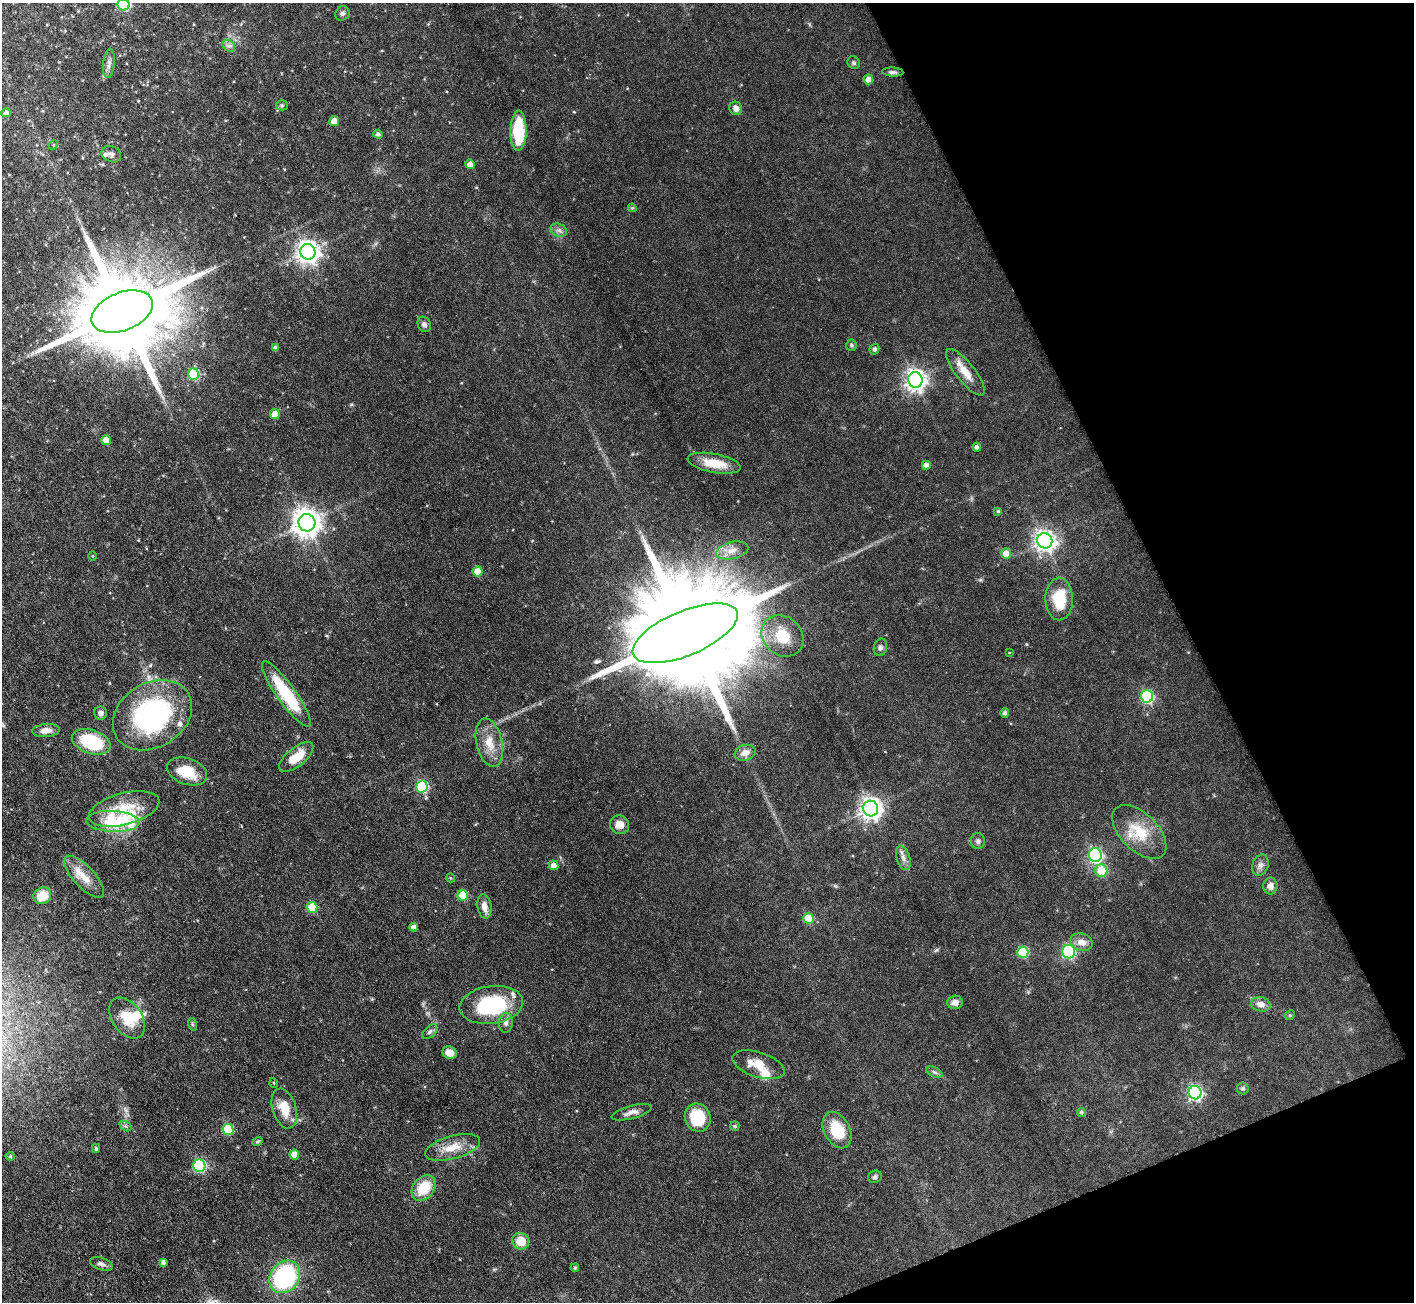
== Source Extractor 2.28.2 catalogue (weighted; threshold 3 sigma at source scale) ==
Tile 12 of 4 x 4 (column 4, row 3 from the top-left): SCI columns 4236-5647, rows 1585-2884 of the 5647 x 5633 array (HDU 1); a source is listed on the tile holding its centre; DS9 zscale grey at full resolution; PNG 1416 x 1304 px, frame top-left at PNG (2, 3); each listed source drawn as its Kron ellipse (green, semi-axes under 4 px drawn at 4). Shown black and unused: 20% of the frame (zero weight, under 3 of 6 exposures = <1% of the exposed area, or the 3 px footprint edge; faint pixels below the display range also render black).
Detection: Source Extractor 2.28.2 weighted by HDU 2 'WHT'; one run over the whole footprint, this tile lists its part. Background 0.0568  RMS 0.0038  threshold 0.0157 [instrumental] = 3 sigma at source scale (4.09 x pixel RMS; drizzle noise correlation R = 1.36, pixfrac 0.8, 0.05/0.05 arcsec/px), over >= 5 px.
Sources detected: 121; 7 inside a brighter listed object's ellipse — not listed separately; the other 114 listed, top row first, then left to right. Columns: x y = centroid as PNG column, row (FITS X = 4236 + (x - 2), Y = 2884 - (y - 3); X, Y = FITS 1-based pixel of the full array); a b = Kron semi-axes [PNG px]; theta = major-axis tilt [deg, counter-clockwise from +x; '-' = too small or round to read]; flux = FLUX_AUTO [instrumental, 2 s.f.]
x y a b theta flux
124 5 6 6 - 27
342 13 7 6 - 0.91
229 46 7 5 -42 0.99
109 63 15 5 84 1.5
854 63 7 6 - 0.68
893 72 11 4 -2 0.99
868 79 5 5 - 2.6
282 105 5 5 - 0.51
736 108 7 6 - 1.8
6 113 5 4 - 1.2
334 121 5 5 - 4.6
518 131 20 8 89 17
378 134 5 4 - 0.99
53 145 5 4 - 0.33
111 154 10 8 -24 1.4
470 164 5 4 - 2.8
632 208 4 4 - 0.42
559 230 8 6 -20 1.2
308 252 8 7 - 250
122 312 32 19 22 7900
424 324 8 6 -63 1.3
851 345 5 5 - 0.53
275 348 4 4 - 0.93
874 349 5 4 - 0.79
965 372 28 9 -52 5.3
193 374 5 5 - 22
915 380 7 7 - 200
275 414 5 5 - 4.8
106 440 5 5 - 4
977 447 4 4 - 0.94
714 463 27 9 -11 7.2
926 465 4 4 - 1.9
998 511 4 4 - 0.48
307 523 9 8 - 410
1045 541 8 7 - 200
732 550 16 8 14 3.2
1006 554 5 5 - 4.6
93 556 5 3 - 0.33
477 571 5 5 - 6.1
1059 599 21 13 -90 12
685 633 56 22 23 17000
782 636 22 19 -42 9.6
880 647 9 6 77 1.1
1009 653 3 2 - 0.26
286 694 39 9 -54 21
1147 696 6 6 - 41
101 713 6 6 - 1.3
1005 713 4 4 - 1.1
152 715 42 32 32 61
46 730 13 6 5 2.7
91 742 20 12 -19 19
489 743 25 13 -77 6.5
745 753 10 7 18 2.6
296 757 21 9 39 6.3
187 771 21 13 -19 9
422 786 6 6 - 33
124 809 36 16 15 13
871 809 8 7 - 240
113 821 27 10 -3 23
620 825 10 9 - 3.3
1139 832 33 18 -45 12
978 841 8 7 - 1.1
1095 855 7 6 - 64
903 858 12 6 -73 1.7
554 865 5 4 - 2.4
1260 865 11 8 70 1.5
1101 870 6 6 - 8.7
84 877 27 10 -47 5.6
451 878 4 3 - 0.26
1270 886 8 7 - 2
463 895 5 5 - 10
42 896 9 8 - 7.2
484 906 12 7 -82 2.6
312 907 5 5 - 9.8
808 918 5 5 - 11
413 927 4 4 - 1.7
1081 942 11 8 -17 3.2
1023 952 6 5 - 21
1069 952 7 6 - 31
955 1002 8 7 - 2.2
1261 1004 10 7 -11 2.5
491 1005 32 19 8 30
1290 1015 5 4 - 0.43
127 1018 23 15 -55 8.6
506 1023 10 7 82 1.5
192 1024 6 4 -71 0.48
430 1032 9 5 44 0.9
449 1053 7 6 - 3.8
759 1065 27 12 -18 6.4
934 1072 9 4 -27 0.85
274 1083 5 3 - 0.28
1243 1088 6 6 - 0.82
1195 1093 7 6 - 69
284 1109 20 12 -72 6.4
632 1112 20 6 15 2.2
1081 1112 4 4 - 0.61
698 1117 14 12 -67 15
125 1126 7 4 -34 0.65
735 1126 5 4 - 0.44
228 1130 5 5 - 17
837 1130 19 13 -63 12
257 1141 5 3 - 0.44
452 1147 28 11 15 6.8
96 1148 4 3 - 0.56
294 1155 5 4 - 4.2
10 1156 4 4 - 0.37
199 1165 6 6 - 39
875 1177 7 6 - 0.89
424 1188 14 10 49 10
521 1241 9 8 - 5.5
163 1262 4 3 - 1.1
101 1264 12 6 -18 1.4
575 1268 4 3 - 0.46
285 1277 17 14 52 42
Isophote crosses this tile's border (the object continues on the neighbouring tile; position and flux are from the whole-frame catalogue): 1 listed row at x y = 124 5